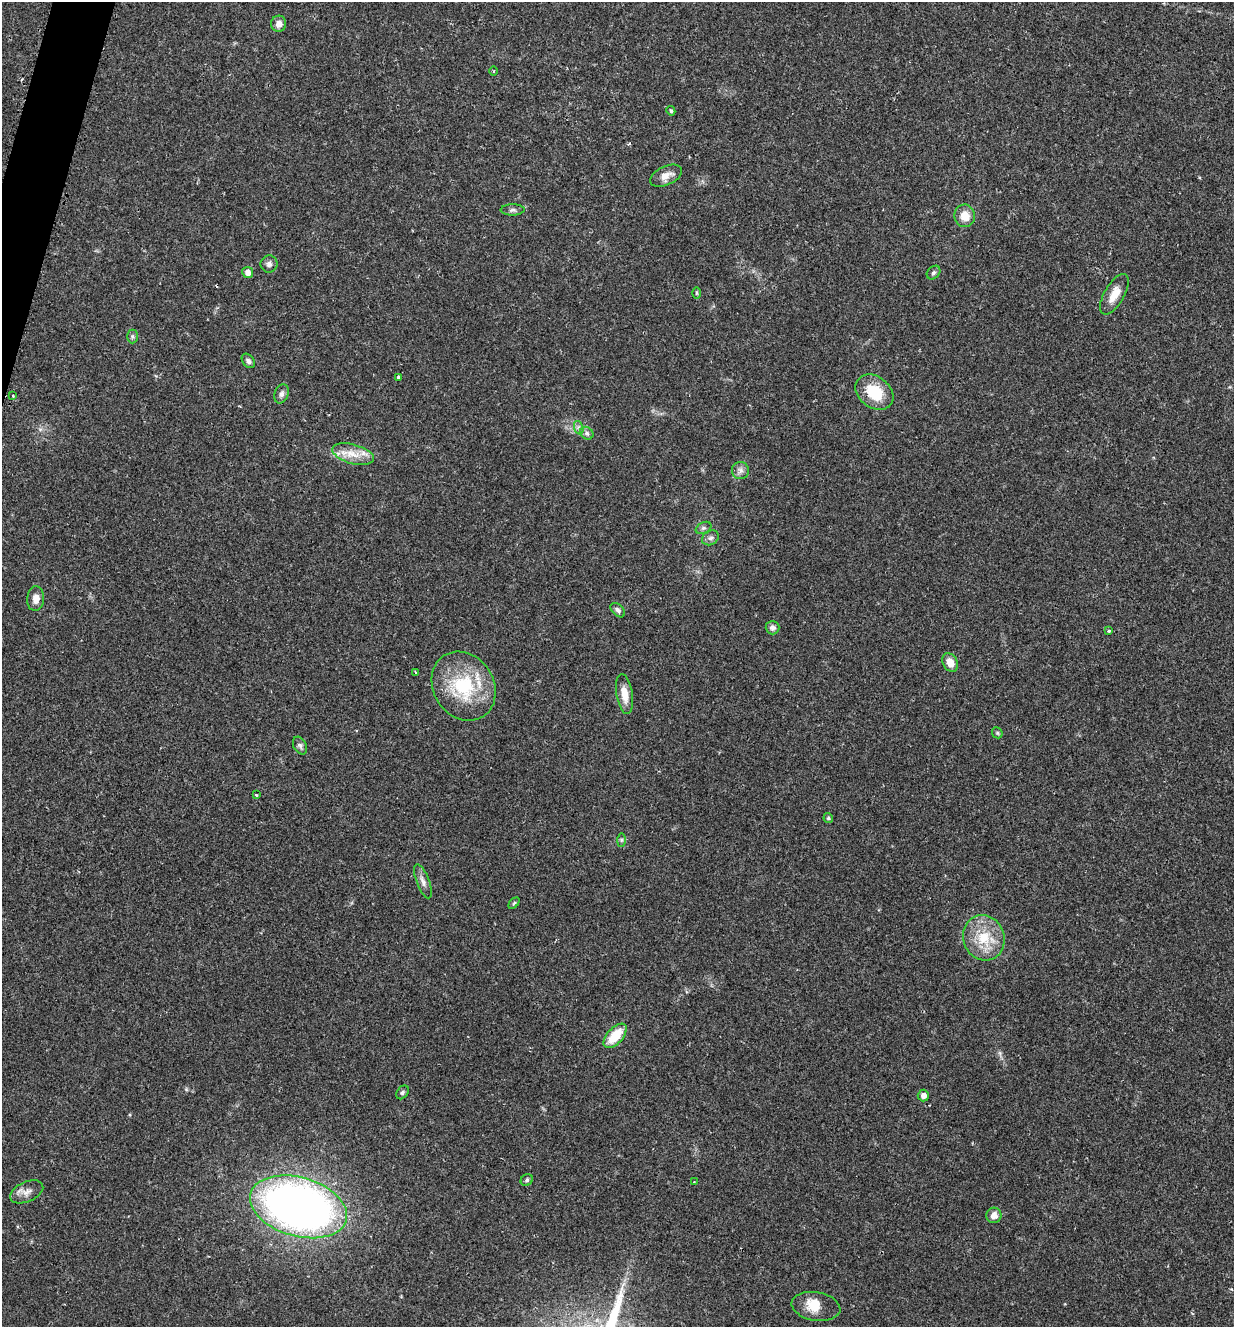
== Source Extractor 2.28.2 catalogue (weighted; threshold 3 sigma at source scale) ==
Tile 11 of 4 x 4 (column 3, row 3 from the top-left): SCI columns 2607-3838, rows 1340-2664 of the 5340 x 5326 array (HDU 1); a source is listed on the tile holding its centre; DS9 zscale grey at full resolution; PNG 1236 x 1329 px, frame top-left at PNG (2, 2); each listed source drawn as its Kron ellipse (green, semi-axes under 4 px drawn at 4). Shown black and unused: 1% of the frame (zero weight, under 2 of 3 exposures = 2% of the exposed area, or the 3 px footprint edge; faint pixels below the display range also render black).
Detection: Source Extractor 2.28.2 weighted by HDU 2 'WHT'; one run over the whole footprint, this tile lists its part. Background 0.0392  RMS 0.0041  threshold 0.0185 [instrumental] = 3 sigma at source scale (4.5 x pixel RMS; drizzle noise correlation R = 1.50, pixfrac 1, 0.05/0.05 arcsec/px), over >= 5 px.
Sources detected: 51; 1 inside a brighter object's white glare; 1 cosmic-ray / hot-pixel residue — neither listed nor drawn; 1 inside a brighter listed object's ellipse — not listed separately; the other 48 listed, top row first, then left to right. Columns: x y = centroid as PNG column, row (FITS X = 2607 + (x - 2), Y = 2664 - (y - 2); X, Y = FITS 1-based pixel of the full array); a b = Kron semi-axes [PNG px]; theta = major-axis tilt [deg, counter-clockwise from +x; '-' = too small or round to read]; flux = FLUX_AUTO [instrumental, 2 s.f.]
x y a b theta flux
279 24 8 7 - 2.7
493 71 5 3 - 0.41
671 111 5 4 - 0.72
666 176 17 9 25 3.6
512 210 12 5 1 1.2
965 216 11 10 - 5.2
269 264 8 8 - 1.5
248 272 5 5 - 2.5
934 273 8 6 46 0.94
697 293 6 4 -90 0.49
1114 294 23 10 60 5.8
132 336 7 5 -90 0.8
248 361 8 5 -52 1.2
399 377 3 3 - 1.1
874 392 21 15 -38 14
282 394 10 7 72 1.5
13 396 3 3 - 0.48
579 428 7 4 -71 1
587 433 7 5 -44 1.1
353 454 21 9 -15 6.3
740 470 8 8 - 1.8
704 528 8 5 26 1
710 538 9 7 31 1.3
36 599 12 8 85 3.1
618 610 8 5 -44 1.3
772 628 7 7 - 1.6
1109 631 3 3 - 0.79
950 662 10 7 -62 4.3
415 672 3 3 - 0.36
464 686 36 30 -57 28
624 694 20 8 -81 5
997 733 6 5 - 0.6
300 746 9 6 -62 1.2
256 795 3 2 - 0.69
828 818 5 4 - 0.77
621 840 7 4 90 0.71
423 881 18 6 -69 2.2
514 903 6 4 45 0.52
984 938 23 20 -70 13
615 1036 15 8 48 11
402 1092 7 5 51 0.9
923 1095 6 5 - 2.3
527 1180 6 5 - 0.84
694 1182 3 2 - 0.3
27 1192 17 10 24 3.1
299 1207 50 29 -16 310
994 1215 8 7 - 2.9
816 1306 24 14 -10 7